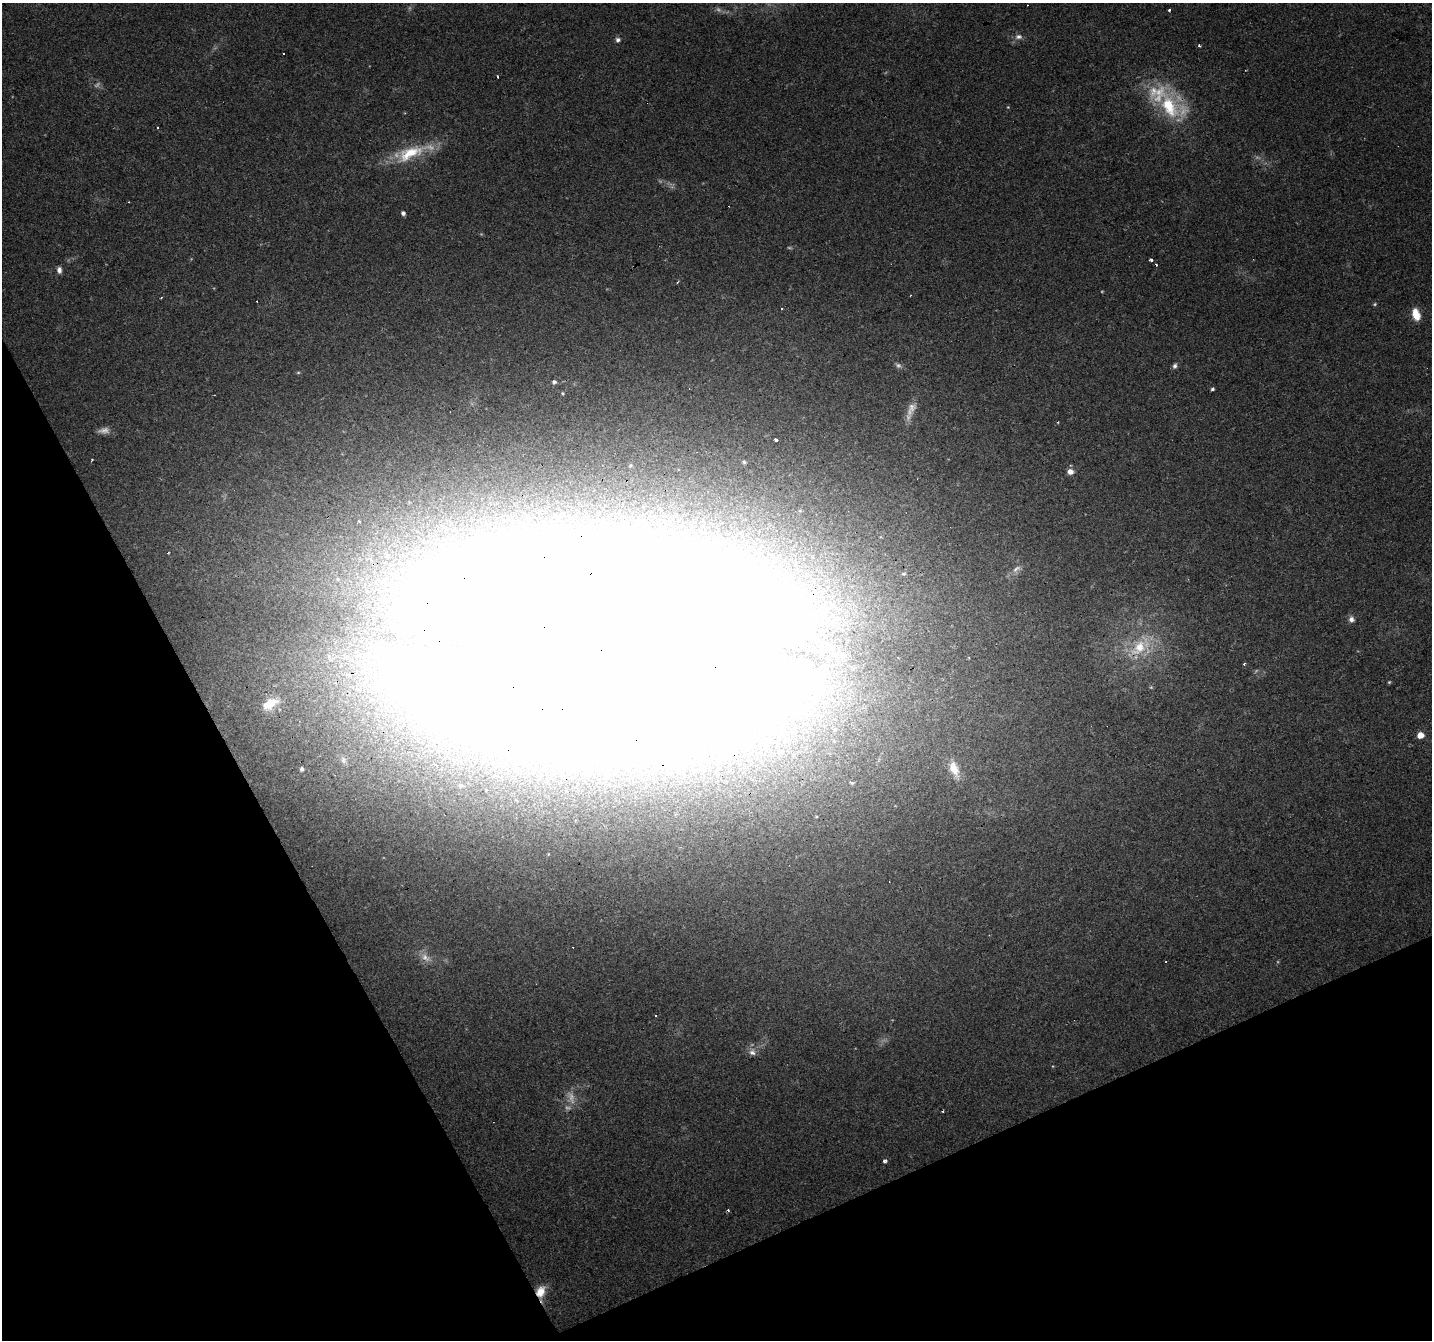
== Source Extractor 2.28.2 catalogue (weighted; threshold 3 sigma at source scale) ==
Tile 14 of 4 x 4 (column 2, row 4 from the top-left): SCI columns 1431-2860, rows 152-1489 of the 5720 x 5594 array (HDU 1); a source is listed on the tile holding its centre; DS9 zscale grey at full resolution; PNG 1434 x 1342 px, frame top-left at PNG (2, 3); no overlay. Shown black and unused: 24% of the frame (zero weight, under 3 of 4 exposures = <1% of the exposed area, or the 3 px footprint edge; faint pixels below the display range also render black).
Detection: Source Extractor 2.28.2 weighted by HDU 2 'WHT'; one run over the whole footprint, this tile lists its part. Background 0.0436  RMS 0.005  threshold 0.0225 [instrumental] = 3 sigma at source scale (4.5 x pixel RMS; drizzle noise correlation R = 1.50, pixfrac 1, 0.0396/0.0396 arcsec/px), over >= 5 px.
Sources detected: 72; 13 too faint to see at this stretch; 4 inside a brighter object's white glare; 8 cosmic-ray / hot-pixel residue — not listed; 1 inside a brighter listed object's ellipse — not listed separately; the other 46 listed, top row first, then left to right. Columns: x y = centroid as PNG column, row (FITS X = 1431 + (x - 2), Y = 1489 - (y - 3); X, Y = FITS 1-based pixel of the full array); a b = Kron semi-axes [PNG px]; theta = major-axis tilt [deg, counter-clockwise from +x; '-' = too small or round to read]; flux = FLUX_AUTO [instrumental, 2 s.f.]
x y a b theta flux
1169 9 3 3 - 3.9
1018 37 10 7 6 2.2
618 40 6 6 - 1.4
1199 46 4 3 - 0.89
283 54 3 3 - 1.2
1169 106 37 28 -72 34
158 128 3 3 - 1.3
410 153 46 18 24 23
403 213 4 4 - 1.7
1151 260 3 3 - 5.8
1156 264 3 2 - 2.2
59 270 8 6 -85 2.1
1416 314 13 8 -72 7.3
898 365 9 6 -27 1.4
1175 366 9 5 67 1.5
554 382 6 5 - 1.2
1212 389 4 3 - 0.89
562 393 5 3 - 0.57
911 409 23 10 66 5.1
776 440 3 3 - 6.2
92 460 5 2 - 0.44
744 462 5 4 - 0.82
1070 472 6 5 - 3.7
528 518 4 4 - 1.7
359 522 4 4 - 1.1
168 553 2 2 - 0.5
1016 569 14 7 37 2.8
904 574 6 5 - 0.88
1351 619 8 7 - 2.2
1139 648 33 17 43 21
1244 664 3 3 - 0.98
599 671 205 63 -1 5000
1389 682 5 4 - 0.57
270 704 24 11 28 11
1420 735 5 4 - 7.6
781 751 10 7 28 2.7
343 760 10 8 84 2.4
302 769 6 5 - 1.3
954 769 24 11 -69 7.8
851 783 6 4 -6 0.72
460 785 5 4 - 0.74
656 1016 3 3 - 1.3
752 1052 10 9 - 2.7
943 1111 3 2 - 0.63
885 1161 4 3 - 2.1
541 1292 16 11 78 7.8
Overlapping masked pixels (flux is a lower limit): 4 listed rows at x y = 1169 106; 1139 648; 599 671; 541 1292